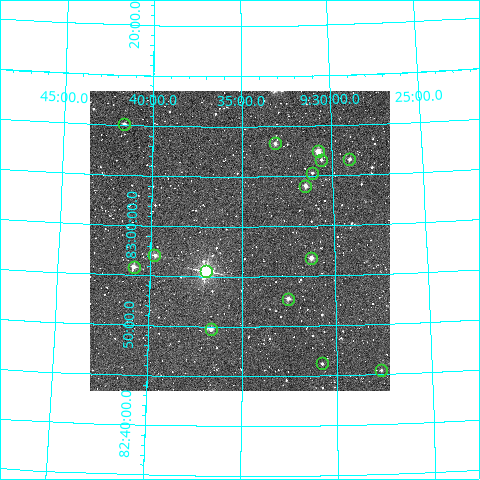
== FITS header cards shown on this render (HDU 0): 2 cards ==
NAXIS1  =                  300
NAXIS2  =                  300

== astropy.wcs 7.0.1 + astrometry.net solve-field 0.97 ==
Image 300 x 300 px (HDU 0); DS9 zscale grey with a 90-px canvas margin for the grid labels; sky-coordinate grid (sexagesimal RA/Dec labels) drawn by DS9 from the SOLVED WCS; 15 Tycho-2 reference stars matched to detected sources circled (green)
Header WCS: RA---TAN/DEC--TAN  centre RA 09:35:08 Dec +82:59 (143.78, +82.98 deg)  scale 6 arcsec/px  FOV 30.0' x 30.0'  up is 0 deg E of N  parity normal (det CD < 0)
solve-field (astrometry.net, Tycho-2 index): VERIFIED the header's WCS against the Tycho-2 star catalogue (15 matches, 0 conflicts) and refined it, rather than solving blind
Solved WCS: RA---TAN-SIP/DEC--TAN-SIP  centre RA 09:35:09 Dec +82:59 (143.79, +82.98 deg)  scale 6 arcsec/px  FOV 30.0' x 30.0'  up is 0 deg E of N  parity normal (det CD < 0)
The solver's refit moves the header's centre by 2.2 arcsec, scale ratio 0.9993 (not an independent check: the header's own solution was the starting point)
Tycho-2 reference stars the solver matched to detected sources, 15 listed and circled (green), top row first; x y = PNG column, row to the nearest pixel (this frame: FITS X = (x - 90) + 1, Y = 300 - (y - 91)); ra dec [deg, ICRS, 3 dp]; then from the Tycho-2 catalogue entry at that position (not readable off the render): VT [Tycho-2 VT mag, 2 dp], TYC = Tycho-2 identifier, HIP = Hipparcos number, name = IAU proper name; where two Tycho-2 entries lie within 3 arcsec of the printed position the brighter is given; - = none
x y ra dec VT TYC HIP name
124 124 145.401 +83.169 11.42 4631-1591-1 - -
275 143 143.286 +83.138 11.07 4631-1599-1 - -
318 151 142.693 +83.124 9.56 4631-1473-1 - -
349 159 142.258 +83.110 11.63 4631-1312-1 - -
321 160 142.648 +83.110 11.56 4631-1319-1 - -
312 173 142.778 +83.088 11.81 4631-988-1 - -
305 186 142.879 +83.067 10.64 4631-847-1 - -
154 255 144.945 +82.951 10.82 4631-595-1 - -
311 258 142.815 +82.947 10.15 4631-570-1 - -
134 267 145.221 +82.931 10.46 4631-537-1 - -
206 271 144.240 +82.925 7.06 4631-521-1 47185 -
288 299 143.133 +82.880 10.92 4631-409-1 - -
211 329 144.164 +82.829 10.53 4631-286-1 - -
322 363 142.694 +82.770 11.85 4631-276-1 - -
381 370 141.912 +82.757 12.20 4631-253-1 - -